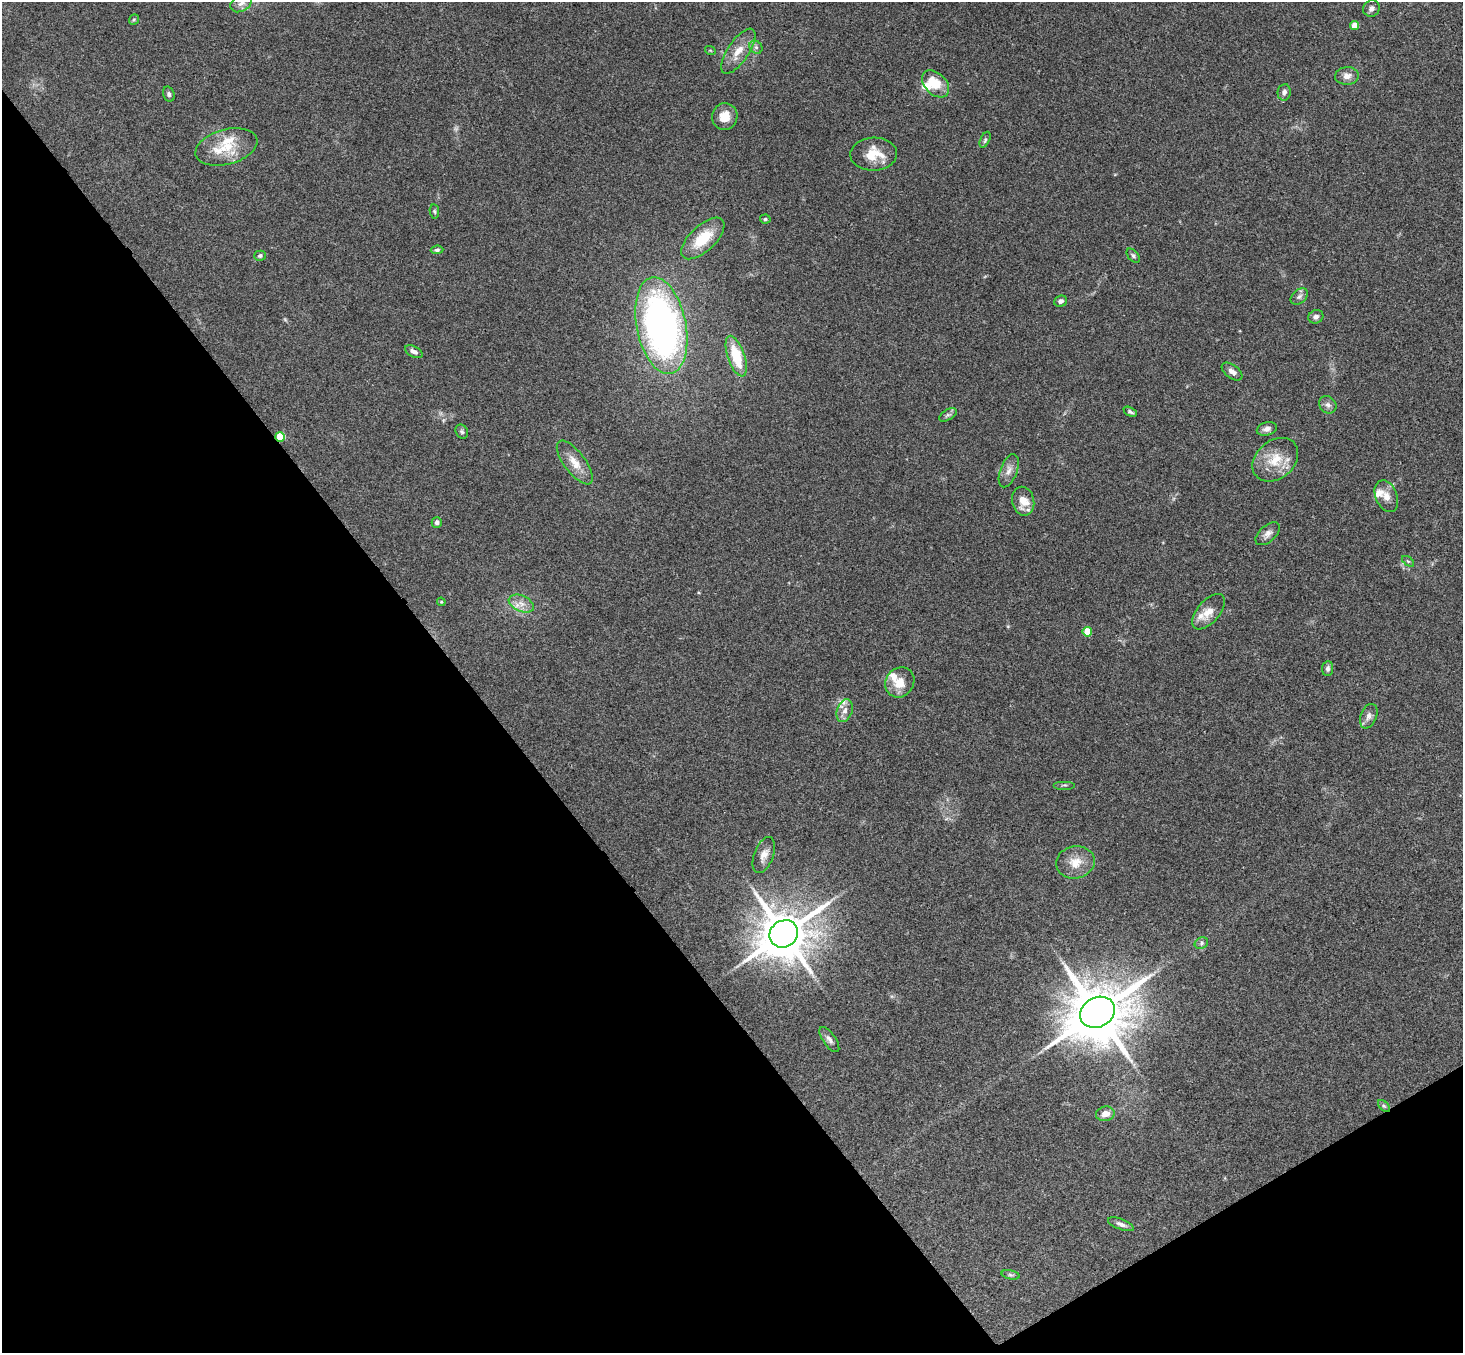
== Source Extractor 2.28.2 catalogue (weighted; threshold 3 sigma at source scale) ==
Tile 14 of 4 x 4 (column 2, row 4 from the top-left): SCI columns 1514-2974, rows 331-1681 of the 5947 x 5928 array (HDU 1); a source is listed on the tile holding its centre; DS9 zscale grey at full resolution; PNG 1465 x 1355 px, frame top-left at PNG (2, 2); each listed source drawn as its Kron ellipse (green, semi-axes under 4 px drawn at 4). Shown black and unused: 35% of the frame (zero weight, under 3 of 4 exposures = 6% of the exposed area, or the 3 px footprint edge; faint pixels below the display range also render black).
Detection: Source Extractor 2.28.2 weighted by HDU 2 'WHT'; one run over the whole footprint, this tile lists its part. Background 0.201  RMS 0.0082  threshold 0.0371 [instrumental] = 3 sigma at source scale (4.5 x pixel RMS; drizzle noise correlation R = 1.50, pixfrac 1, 0.05/0.05 arcsec/px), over >= 5 px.
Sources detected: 69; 1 too faint to see at this stretch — neither listed nor drawn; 7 inside a brighter listed object's ellipse — not listed separately; the other 61 listed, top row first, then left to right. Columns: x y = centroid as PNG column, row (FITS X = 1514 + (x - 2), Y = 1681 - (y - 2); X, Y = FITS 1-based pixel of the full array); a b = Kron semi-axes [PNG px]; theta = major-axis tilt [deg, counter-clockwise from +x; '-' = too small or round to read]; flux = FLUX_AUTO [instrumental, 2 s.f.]
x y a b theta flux
241 3 11 8 31 4.8
1371 8 8 8 - 3.2
134 19 6 4 53 1.1
1355 25 4 4 - 9.8
756 47 7 6 - 2.2
710 50 5 3 - 0.71
738 51 26 10 56 13
1347 76 12 9 5 5.5
935 84 16 10 -46 18
1284 92 8 6 82 2.9
169 94 8 5 -73 1.8
725 116 13 12 - 11
985 140 8 4 65 1.7
226 147 31 17 15 24
874 154 23 16 3 19
434 211 7 4 -82 1.3
765 219 5 4 - 1.3
703 238 27 12 43 26
437 250 6 4 6 1.6
260 256 6 5 - 1.9
1133 256 8 5 -46 1.7
1299 296 10 6 39 2.8
1061 301 6 5 - 2.7
1316 317 8 6 25 2.9
661 325 49 24 -79 330
414 352 9 5 -28 3.7
736 356 21 8 -71 30
1232 371 12 6 -36 4.5
1328 405 9 8 - 3.4
1130 412 7 4 -28 1.6
948 415 10 5 29 2.1
1267 429 10 6 14 4
462 432 7 6 - 1.7
280 437 5 4 - 30
1275 460 25 19 40 21
575 462 26 10 -53 12
1009 471 17 8 69 6
1386 496 16 11 -67 7.4
1023 501 14 11 -78 13
437 522 5 5 - 2.7
1268 534 14 8 42 4.7
1408 561 7 4 -36 1.2
441 602 4 4 - 0.86
521 604 13 8 -25 6.8
1208 612 21 11 49 11
1087 632 5 4 - 23
1328 669 7 5 85 2.5
900 682 16 14 54 13
845 711 12 7 70 5.7
1369 716 13 8 68 4.1
1064 785 11 2 0 1.2
764 855 19 9 69 7
1075 862 19 16 11 14
784 934 15 13 33 4000
1201 943 7 5 24 1.9
1098 1012 18 15 29 6400
829 1039 15 6 -55 3.7
1384 1106 7 4 -44 1.4
1105 1114 9 7 9 6.4
1121 1224 13 5 -21 3.6
1011 1275 9 4 -12 1.8
Overlapping masked pixels (flux is a lower limit): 1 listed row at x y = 280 437
Isophote crosses this tile's border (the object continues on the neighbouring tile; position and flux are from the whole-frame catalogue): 1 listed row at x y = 241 3